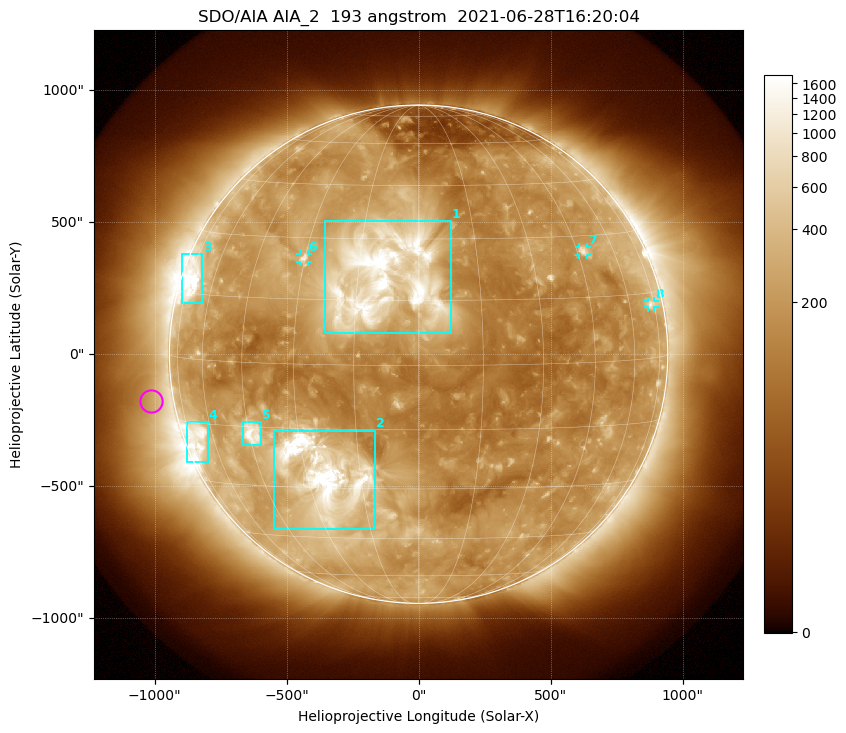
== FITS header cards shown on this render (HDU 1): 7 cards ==
TELESCOP= 'SDO/AIA '           / For AIA: SDO/AIA
INSTRUME= 'AIA_2   '           / For AIA: AIA_ATA1, AIA_ATA2, AIA_ATA3 or AIA_AT
WAVELNTH=                  193 / [angstrom] Wavelength
WAVEUNIT= 'angstrom'           / Wavelength unit: angstrom
DATE-OBS= '2021-06-28T16:20:04.843' / [ISO] Date when observation started; ISO 8
CTYPE1  = 'HPLN-TAN'           / CTYPE1: HPLN
CTYPE2  = 'HPLT-TAN'           / CTYPE2: HPLT

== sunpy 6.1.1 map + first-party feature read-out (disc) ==
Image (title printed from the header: SDO/AIA AIA_2  193 angstrom  2021-06-28T16:20:04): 1024 x 1024 px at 2.4 arcsec/px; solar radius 944 arcsec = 393 px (full disc in frame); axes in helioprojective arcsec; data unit not stated in the header (colour bar unlabelled)
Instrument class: DISC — disc imager (sunpy class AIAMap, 193 A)
Bright regions (active regions / flare kernels): reference = the median radial profile (limb darkening/brightening removed); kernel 9 px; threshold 5 sigma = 394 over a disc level ~176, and >= 1.15x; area >= 12 px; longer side >= 9 px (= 22 arcsec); searched inside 0.97 R_sun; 8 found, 8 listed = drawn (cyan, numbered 1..; 3 of them under ~33 arcsec drawn as corner ticks so the feature stays visible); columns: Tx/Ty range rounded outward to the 5 arcsec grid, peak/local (2 s.f.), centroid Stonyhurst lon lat
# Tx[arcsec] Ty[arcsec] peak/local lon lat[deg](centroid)
1 -355..125 80..505 19 -9 +21
2 -550..-160 -665..-290 19 -25 -27
3 -895..-820 195..380 11 -71 +18
4 -880..-800 -410..-255 6.6 -68 -19
5 -665..-595 -345..-255 9.2 -44 -17
6 -450..-420 350..380 5.2 -30 +25
7 610..640 375..405 4.7 +47 +26
8 865..895 175..205 3.6 +72 +12
Off-limb structures (1.02-1.3 R_sun): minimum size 162 px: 3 found; the strongest spans PA ~50..130 deg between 1.02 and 1.3 R_sun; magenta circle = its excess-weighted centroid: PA ~100 deg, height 1.09 R_sun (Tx ~-1015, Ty ~-175 arcsec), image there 1.5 x the reference